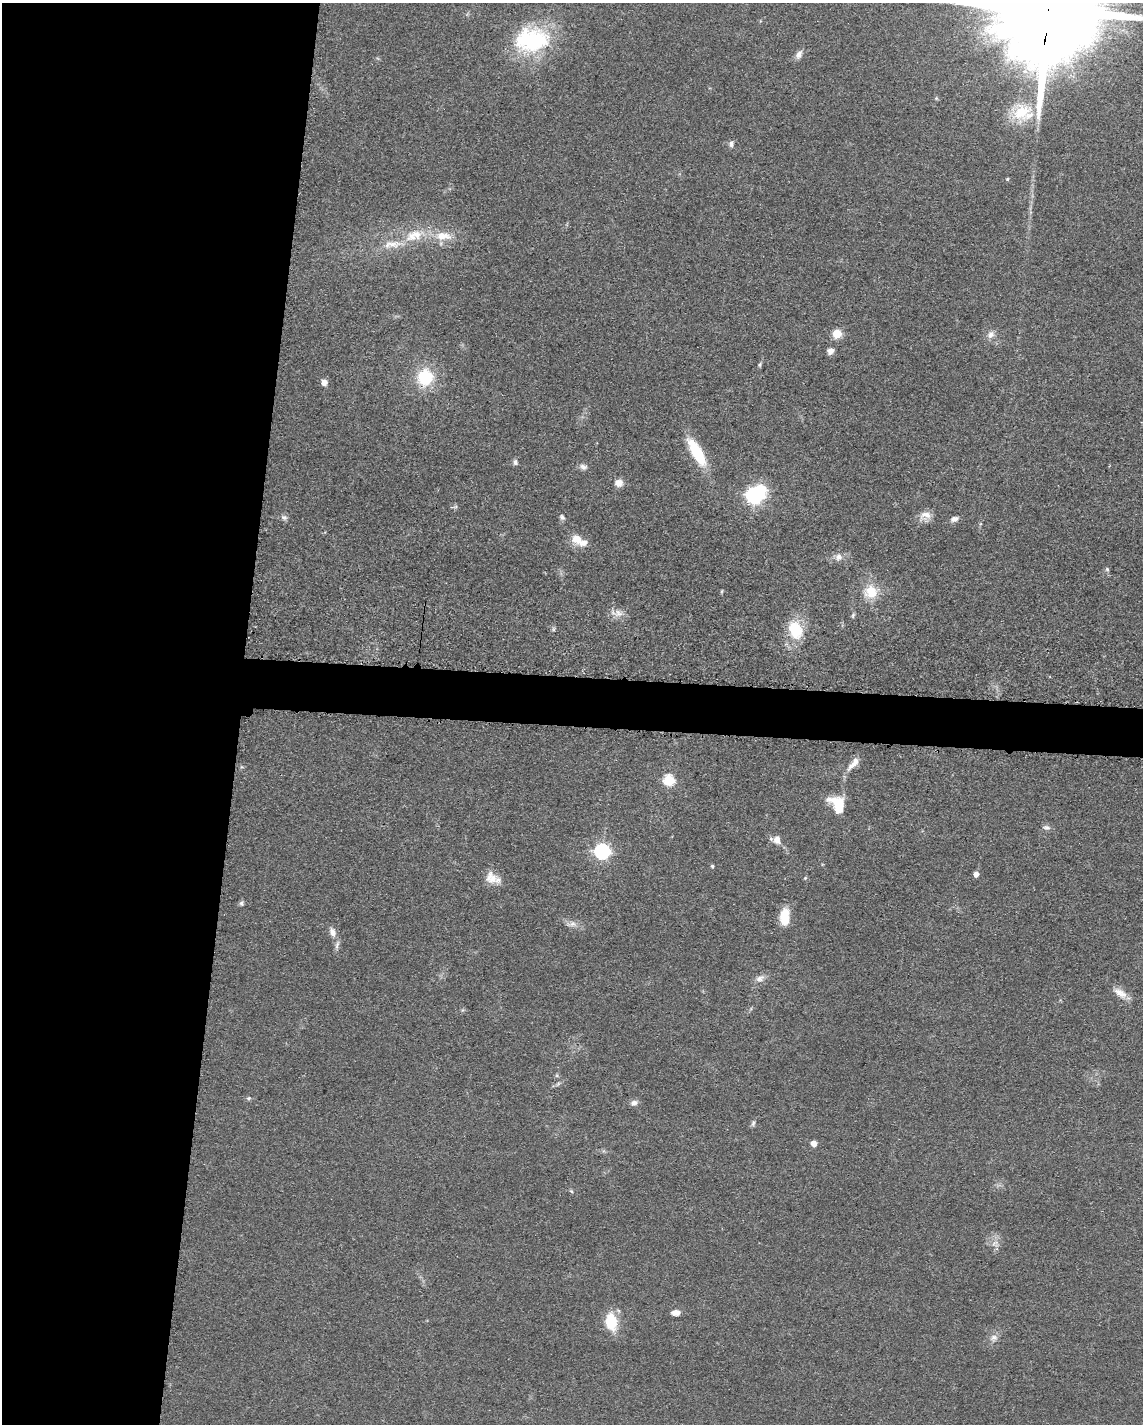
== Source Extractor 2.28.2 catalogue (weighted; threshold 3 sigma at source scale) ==
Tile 5 of 4 x 3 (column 1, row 2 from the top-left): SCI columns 15-1155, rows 1649-3070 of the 4592 x 4657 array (HDU 1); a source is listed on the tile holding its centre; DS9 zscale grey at full resolution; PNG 1145 x 1426 px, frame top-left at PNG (2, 3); no overlay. Shown black and unused: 24% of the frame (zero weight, under 3 of 5 exposures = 4% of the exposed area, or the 3 px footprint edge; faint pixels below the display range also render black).
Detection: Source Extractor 2.28.2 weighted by HDU 2 'WHT'; one run over the whole footprint, this tile lists its part. Background 0.0476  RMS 0.0056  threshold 0.0253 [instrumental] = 3 sigma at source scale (4.5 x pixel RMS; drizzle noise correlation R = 1.50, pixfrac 1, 0.05/0.05 arcsec/px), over >= 5 px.
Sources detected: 60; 1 inside a brighter listed object's ellipse — not listed separately; the other 59 listed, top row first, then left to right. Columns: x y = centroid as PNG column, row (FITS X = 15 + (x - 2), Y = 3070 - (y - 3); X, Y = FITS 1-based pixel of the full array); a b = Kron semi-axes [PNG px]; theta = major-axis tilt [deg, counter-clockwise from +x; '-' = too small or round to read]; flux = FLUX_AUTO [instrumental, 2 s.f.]
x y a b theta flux
1048 10 36 25 82 24000
532 40 44 29 4 53
799 54 12 7 62 2.8
1021 112 27 21 25 21
731 144 10 6 81 1.7
1007 179 4 4 - 0.61
416 234 21 14 -3 13
443 236 24 12 -4 12
392 244 30 10 6 11
837 334 6 6 - 18
991 335 11 9 62 3.2
830 351 7 7 - 3.3
760 365 8 4 82 0.92
425 377 19 17 72 25
324 382 6 6 - 3.8
697 452 36 12 -59 23
515 462 8 6 -84 1.5
583 467 11 7 -21 2.3
619 483 9 8 - 4.4
754 495 9 7 36 160
925 515 17 11 6 5.2
284 517 9 7 -11 1.8
562 517 8 6 -53 1.5
954 519 10 6 17 2.6
577 539 16 12 -50 7.4
838 557 10 9 - 3.4
1107 569 5 5 - 0.94
722 591 6 3 71 0.67
871 592 18 18 - 12
618 613 12 10 -41 4.2
853 615 8 4 64 0.88
795 630 19 13 -68 21
853 764 22 7 49 5.5
669 780 6 6 - 40
838 805 18 11 -61 22
1046 827 11 6 -9 2
777 840 11 8 -80 4.3
602 851 7 7 - 120
712 866 4 4 - 0.91
976 874 4 4 - 3.9
491 878 18 15 -45 7.6
805 878 5 4 - 0.61
241 903 7 5 -61 1.1
785 917 16 9 89 13
572 924 9 7 1 2.8
332 932 12 8 -66 3.5
337 945 13 5 72 1.9
760 978 13 8 28 3.4
1119 991 18 9 -18 5.3
558 1084 9 3 45 1.1
249 1098 6 5 - 0.97
634 1103 10 7 6 2.4
753 1123 9 5 71 1.3
814 1144 5 5 - 5
571 1191 6 3 -19 0.68
994 1243 10 5 27 2.2
675 1313 10 6 -1 3.2
611 1321 18 12 -82 17
994 1338 10 9 - 3
Overlapping masked pixels (flux is a lower limit): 1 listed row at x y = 1048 10
Isophote crosses this tile's border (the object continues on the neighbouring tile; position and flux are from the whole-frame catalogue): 1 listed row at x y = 1048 10